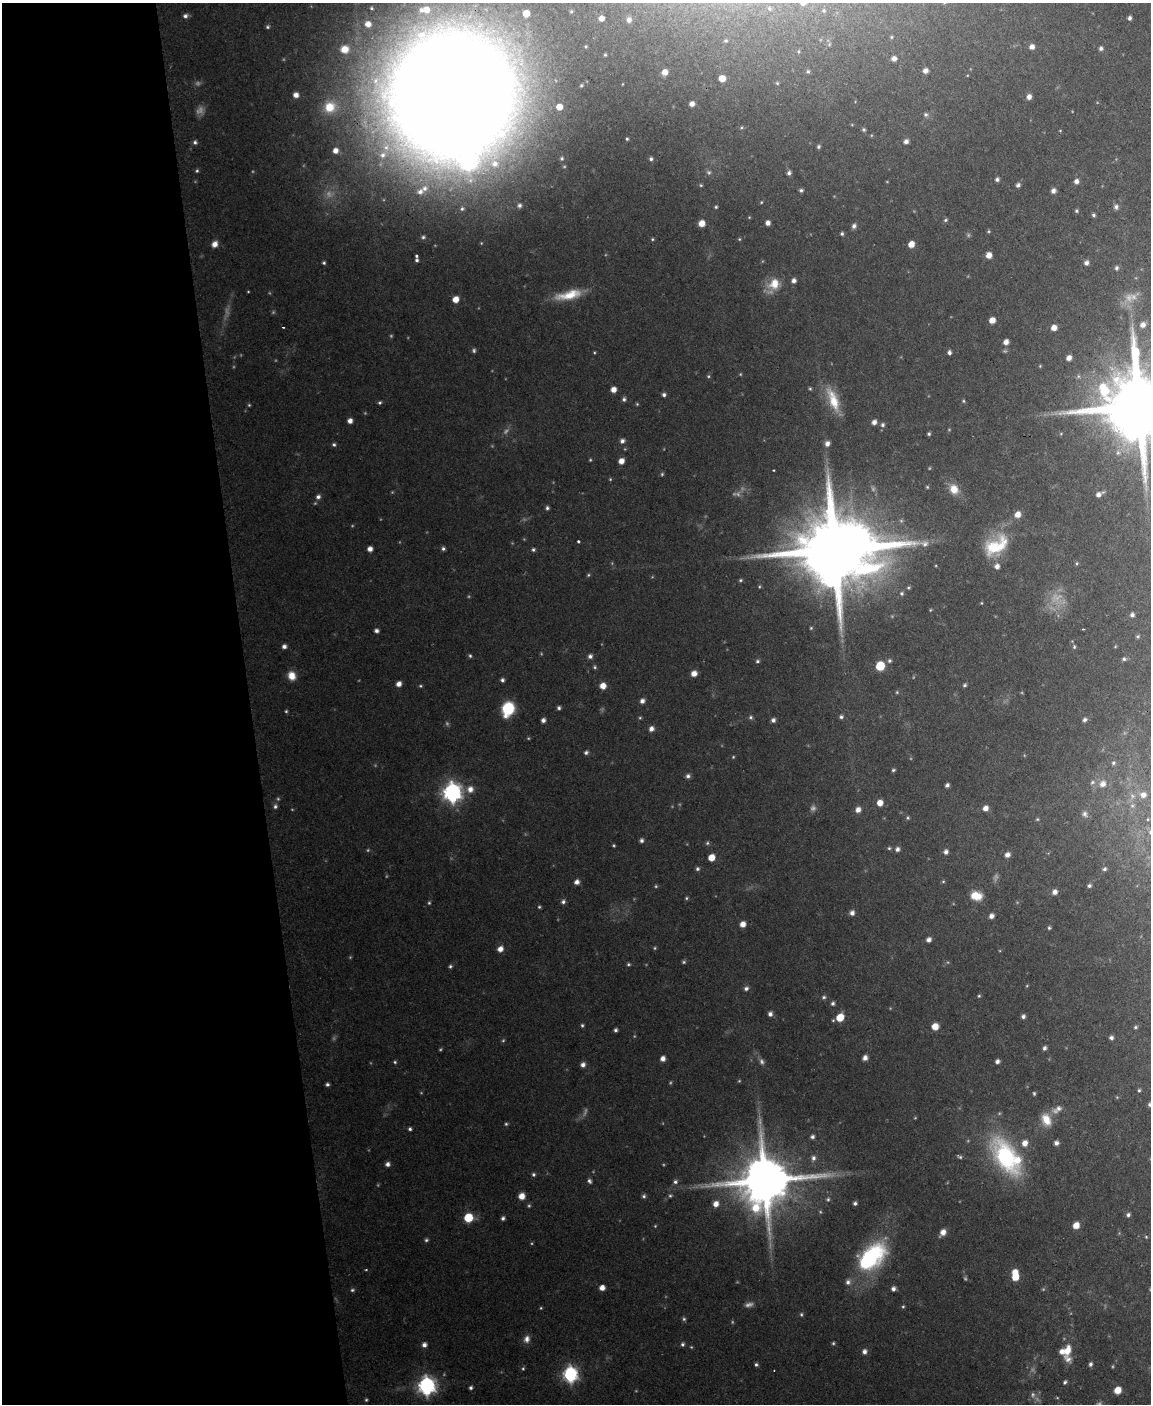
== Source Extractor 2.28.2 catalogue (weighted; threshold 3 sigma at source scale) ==
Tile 5 of 4 x 3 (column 1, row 2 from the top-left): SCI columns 1-1149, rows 1642-3043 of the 4596 x 4572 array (HDU 1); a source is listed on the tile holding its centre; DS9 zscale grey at full resolution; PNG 1153 x 1406 px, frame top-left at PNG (2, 3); no overlay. Shown black and unused: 22% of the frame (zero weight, under 2 of 3 exposures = <1% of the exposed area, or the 3 px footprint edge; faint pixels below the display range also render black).
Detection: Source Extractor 2.28.2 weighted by HDU 2 'WHT'; one run over the whole footprint, this tile lists its part. Background 0.11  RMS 0.0071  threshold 0.0321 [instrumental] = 3 sigma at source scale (4.5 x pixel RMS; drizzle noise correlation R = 1.50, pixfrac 1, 0.05/0.05 arcsec/px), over >= 5 px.
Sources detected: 361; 68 too faint to see at this stretch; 2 inside a brighter object's white glare — not listed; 8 inside a brighter listed object's ellipse — not listed separately; the other 283 listed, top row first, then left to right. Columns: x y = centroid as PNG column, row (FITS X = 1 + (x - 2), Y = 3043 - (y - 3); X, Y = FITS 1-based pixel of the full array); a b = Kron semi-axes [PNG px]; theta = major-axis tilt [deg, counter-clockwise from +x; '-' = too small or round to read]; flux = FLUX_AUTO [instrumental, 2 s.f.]
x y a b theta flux
803 3 4 4 - 2.9
371 8 4 3 - 0.96
769 9 6 5 - 1.3
526 13 6 6 - 8.6
185 16 6 5 - 2.5
601 18 5 4 - 4.4
1129 18 4 4 - 2.2
629 20 5 5 - 3.1
368 24 6 6 - 6.1
267 27 5 5 - 1.4
891 37 4 4 - 0.89
726 40 6 5 - 1.3
1032 47 6 6 - 4.1
1101 48 5 5 - 2.2
345 49 10 9 - 9.6
605 55 3 3 - 0.83
894 58 5 5 - 3.4
808 71 6 5 - 1.3
925 71 5 5 - 3.5
665 72 6 5 - 6.7
722 78 6 5 - 8.5
777 83 5 4 - 0.92
581 85 3 2 - 0.82
296 95 6 6 - 4.6
451 96 98 91 53 3100
1029 97 6 5 - 4.3
692 104 5 5 - 4.1
330 107 17 16 - 20
559 107 5 5 - 8.5
926 115 6 6 - 1.8
864 130 5 4 - 1.4
1060 131 4 3 - 0.54
627 139 4 3 - 1
906 141 6 5 - 3.1
195 142 6 5 - 1.9
818 147 5 4 - 1.4
335 151 6 6 - 5.2
562 158 5 5 - 1.5
651 159 5 4 - 1.7
197 171 5 4 - 1.2
709 172 7 7 - 2
789 173 6 5 - 2.1
997 179 5 4 - 1.9
1076 181 6 5 - 3.5
701 185 5 4 - 0.92
1018 185 5 5 - 2.1
801 190 5 4 - 1.6
1053 191 5 5 - 3.3
420 192 10 9 - 5.9
761 202 4 3 - 0.75
519 205 6 5 - 2.1
716 207 4 4 - 1
1116 207 6 6 - 2.6
462 209 7 6 - 1.8
1076 211 5 4 - 1.3
1093 215 5 4 - 1.5
749 217 4 4 - 0.65
945 220 6 4 19 1.3
702 223 6 5 - 7.8
768 223 5 5 - 3.5
854 226 7 5 63 2.5
989 231 5 4 - 0.89
842 234 4 4 - 1.4
423 237 5 5 - 1.4
652 239 5 4 - 1.1
739 239 4 4 - 0.8
214 244 7 6 - 5
911 244 5 5 - 8.5
989 255 5 5 - 6.2
416 256 4 3 - 1.2
417 260 4 3 - 1.5
324 263 4 4 - 1.3
1086 263 6 6 - 3
1117 268 6 5 - 1.8
794 281 5 5 - 3
774 284 16 14 32 13
569 295 34 11 13 20
455 299 6 5 - 8.9
992 320 5 5 - 7.5
1143 325 6 6 - 4.1
283 327 3 2 - 0.74
1054 328 5 5 - 5.9
1006 342 6 5 - 4.3
474 350 5 5 - 1.5
949 352 5 4 - 2.2
1069 358 5 4 - 4.4
1040 366 4 4 - 0.7
810 388 5 3 - 1
613 389 5 5 - 5.8
664 395 5 5 - 2.1
624 399 6 5 - 1.8
833 400 34 13 -69 21
963 401 5 4 - 0.94
380 402 5 4 - 1.3
637 404 4 4 - 0.88
249 405 4 4 - 0.88
1140 406 27 18 0 12000
350 421 5 5 - 4.2
874 422 5 5 - 3.8
883 425 6 5 - 1.9
929 434 4 3 - 1.1
622 441 6 5 - 2.7
827 443 6 5 - 3.7
334 445 5 5 - 1.6
590 460 4 3 - 0.79
621 461 5 5 - 6
773 470 3 2 - 0.62
662 474 5 4 - 1.1
927 487 5 4 - 0.87
954 489 12 10 -55 10
1098 494 6 5 - 3.6
318 497 6 6 - 2.9
547 508 4 4 - 1.7
1018 514 7 6 - 6.1
578 541 3 3 - 1.2
996 546 34 20 37 36
370 549 5 4 - 4.3
443 549 5 4 - 1.8
533 550 5 5 - 1.4
834 550 29 19 -1 12000
1077 563 6 4 90 1
588 575 5 4 - 1
740 580 5 4 - 1.1
902 593 6 6 - 1.6
981 603 3 3 - 0.62
930 610 4 3 - 0.61
1132 615 6 5 - 2.4
811 628 4 4 - 0.85
1083 629 3 2 - 0.71
376 631 5 4 - 2.4
1138 636 6 5 - 1.1
284 646 5 5 - 3
1074 647 6 5 - 1.2
1115 647 5 3 - 0.65
470 656 5 4 - 1.2
590 656 6 5 - 2.6
1124 659 5 5 - 1.6
757 661 5 5 - 1.5
889 661 6 6 - 1.7
880 666 6 6 - 29
595 667 5 5 - 1.2
694 673 6 6 - 5.7
292 676 9 8 - 9
502 680 4 4 - 1.9
399 684 6 5 - 4.3
965 685 5 4 - 1.4
603 686 6 5 - 7.9
897 692 5 4 - 0.83
642 701 6 5 - 3.3
559 708 4 4 - 1.8
508 709 10 8 69 53
286 711 4 4 - 0.93
751 717 6 5 - 1.6
841 717 5 5 - 1.8
640 718 5 4 - 0.91
543 720 5 5 - 2.9
773 720 5 5 - 2.6
1085 720 5 4 - 2.1
651 729 5 5 - 4
586 752 6 5 - 1.8
733 757 4 4 - 0.86
1113 763 6 5 - 1.6
893 770 5 3 - 1.1
688 776 6 6 - 2.4
1092 782 8 6 39 2.2
1102 784 9 8 - 5.6
947 785 4 4 - 2.1
470 789 9 8 - 5.8
452 792 8 7 - 370
1143 795 10 9 - 5.5
1132 796 8 6 -45 2.8
880 803 5 5 - 7.5
275 806 7 6 - 2
1132 806 7 7 - 2.3
985 808 6 5 - 4.9
858 810 6 5 - 4.6
1085 814 10 7 -70 2.9
908 818 5 5 - 1.1
1037 819 5 4 - 1
1148 819 4 4 - 0.81
641 840 5 5 - 2.2
707 843 6 4 49 1.2
614 845 4 3 - 0.9
889 848 4 4 - 1.1
897 849 6 6 - 2.7
946 852 6 5 - 3
1007 855 6 5 - 3.6
711 857 5 5 - 11
697 869 5 5 - 1.6
1104 869 5 4 - 1.4
943 881 5 4 - 0.86
577 882 6 5 - 3.7
1089 886 4 3 - 1.6
1055 892 6 5 - 4
976 896 12 8 -10 12
686 898 5 4 - 0.99
563 901 6 5 - 2.2
429 903 5 4 - 0.99
539 907 4 4 - 1
852 913 6 6 - 3.1
991 916 5 4 - 3.5
743 924 5 5 - 6.2
1049 928 5 4 - 1.2
929 940 5 5 - 3.2
500 949 6 6 - 5.3
684 962 5 5 - 1.2
628 964 5 4 - 1.2
450 966 5 4 - 1.4
746 988 6 5 - 2.4
979 996 4 4 - 0.98
824 997 6 6 - 1.7
833 1003 5 5 - 1.9
770 1014 5 5 - 2.8
1023 1016 4 4 - 2.2
840 1017 7 6 - 16
582 1025 5 4 - 1.3
935 1026 6 6 - 9.1
1135 1027 5 4 - 1.2
616 1030 4 3 - 1.7
1111 1038 5 5 - 2.2
1044 1048 5 4 - 2.1
663 1058 5 4 - 4.4
865 1058 5 5 - 3.9
997 1061 4 4 - 2.6
395 1062 5 4 - 1.1
583 1065 6 6 - 3.2
327 1084 4 4 - 1.7
1139 1090 4 4 - 1.1
1034 1093 5 3 - 1.1
1117 1097 5 4 - 0.77
1150 1104 5 4 - 1.8
1057 1109 16 8 31 5.2
1046 1120 16 11 -67 12
506 1124 5 4 - 1.2
410 1129 4 4 - 1.6
812 1137 5 5 - 2.1
1025 1143 7 7 - 6.2
1056 1143 5 5 - 3
960 1157 7 4 -12 1.5
1005 1157 38 18 -60 110
813 1158 8 7 - 3
387 1164 5 5 - 2.9
533 1174 5 5 - 1.5
589 1181 6 5 - 2
765 1181 17 15 14 5300
675 1182 6 6 - 2.1
522 1196 6 5 - 7.7
644 1196 6 5 - 1.7
670 1196 6 5 - 1.3
828 1199 6 5 - 1.5
855 1203 5 5 - 1.9
716 1204 6 6 - 5.9
1128 1215 5 4 - 1.9
468 1218 6 6 - 26
503 1218 4 4 - 1.9
1076 1225 6 5 - 8
943 1232 8 6 52 6
1146 1237 4 4 - 0.86
426 1240 6 5 - 1.4
871 1257 34 20 44 86
1015 1277 7 6 - 12
848 1282 7 7 - 2.9
602 1288 5 5 - 5.4
893 1289 5 5 - 2.7
352 1290 6 4 15 1.3
903 1307 4 4 - 0.94
541 1308 4 3 - 0.75
801 1314 6 4 90 1.3
684 1319 6 5 - 1.4
527 1339 10 8 72 4.3
833 1343 4 4 - 1.1
682 1344 6 5 - 1.7
424 1345 6 6 - 3.4
1067 1350 14 8 71 11
864 1351 6 6 - 3.1
756 1364 4 4 - 1.6
1090 1364 5 4 - 1.9
570 1374 7 7 - 190
1065 1382 5 4 - 1.5
426 1386 8 7 - 310
471 1388 5 4 - 1.7
1117 1390 6 6 - 9.9
366 1400 5 4 - 1.1
Isophote crosses this tile's border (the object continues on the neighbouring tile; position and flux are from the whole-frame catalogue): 4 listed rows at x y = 803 3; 451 96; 1140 406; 1150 1104